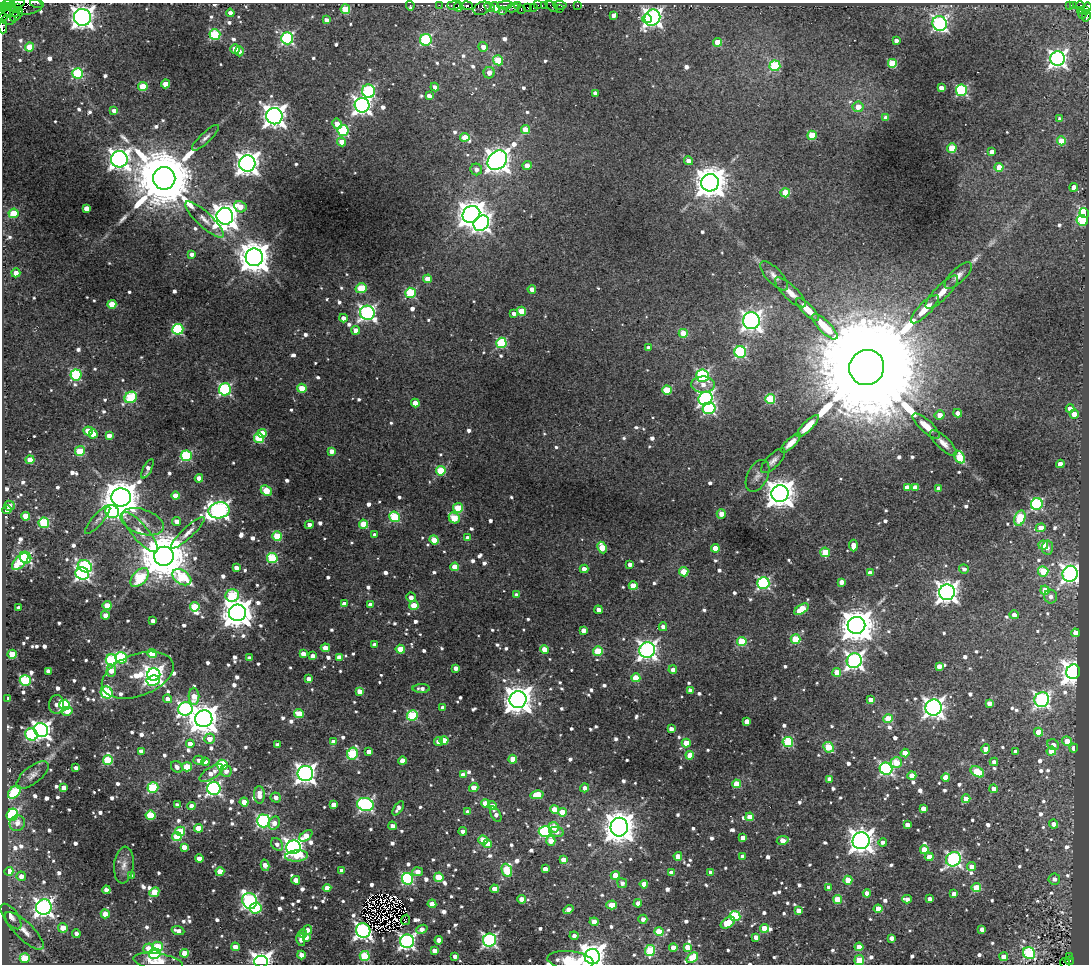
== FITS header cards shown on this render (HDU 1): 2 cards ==
NAXIS1  =                 1087
NAXIS2  =                  962

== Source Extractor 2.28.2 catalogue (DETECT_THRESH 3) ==
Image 1087 x 962 px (HDU 1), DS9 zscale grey, 1 PNG px = 1 image px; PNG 1091 x 966 px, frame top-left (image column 1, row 962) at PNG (2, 3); each listed source drawn as its Kron ellipse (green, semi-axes under 4 px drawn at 4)
Background 0.39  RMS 0.04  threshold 0.119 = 3 sigma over >= 5 px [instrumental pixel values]
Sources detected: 1065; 7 with non-positive FLUX_AUTO (blend fragments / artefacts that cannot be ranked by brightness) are neither listed nor drawn; of the other 1058, the 500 brightest by FLUX_AUTO listed and drawn (558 fainter detections omitted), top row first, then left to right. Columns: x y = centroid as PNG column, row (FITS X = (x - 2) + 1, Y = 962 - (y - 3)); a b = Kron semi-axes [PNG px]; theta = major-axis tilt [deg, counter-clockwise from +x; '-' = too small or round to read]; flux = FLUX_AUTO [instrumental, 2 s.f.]
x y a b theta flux
37 3 7 3 -15 160
8 4 7 2 8 1000
17 4 8 3 15 650
439 5 2 2 - 15
505 5 7 3 3 420
518 5 4 3 - 390
538 5 3 2 - 22
560 5 7 3 -5 150
578 5 3 3 - 20
1069 5 3 3 - 56
1073 5 3 3 - 270
25 6 17 9 -2 1900
410 6 5 3 - 17
454 6 7 3 -2 790
458 6 5 3 - 1000
468 6 5 3 - 530
545 6 4 3 - 220
552 6 7 2 -39 36
1080 6 4 3 - 100
3 7 4 3 - 230
9 7 7 2 -4 290
18 7 3 3 - 270
490 7 5 4 - 710
496 7 5 3 - 790
527 7 3 2 - 81
533 7 4 2 - 50
1087 7 4 3 - 520
482 8 9 6 25 240
513 8 7 4 8 500
345 9 5 5 - 120
521 9 3 2 - 20
559 9 2 2 - 140
11 11 9 5 -20 1300
502 11 3 3 - 210
1080 11 3 3 - 130
1085 11 4 3 - 240
230 13 4 4 - 16
1082 14 4 3 - 67
17 15 8 4 44 480
614 15 4 4 - 18
4 16 8 4 44 740
1086 16 5 3 - 480
82 17 8 8 - 2700
652 18 8 7 - 1300
647 19 5 4 - 94
9 20 8 4 1 400
326 20 4 4 - 17
940 23 7 7 - 750
3 27 7 4 -90 78
215 35 5 5 - 240
287 38 6 6 - 430
426 40 6 6 - 280
896 41 4 4 - 15
717 42 4 4 - 65
29 47 4 4 - 78
483 47 5 4 - 27
235 49 5 4 - 62
239 51 5 4 - 14
1057 59 7 7 - 1300
498 60 5 5 - 110
892 64 5 5 - 140
775 66 5 5 - 200
77 73 5 5 - 250
489 73 6 5 - 23
166 84 4 4 - 57
143 87 4 4 - 100
435 87 4 4 - 17
941 88 4 4 - 25
962 90 5 5 - 320
368 91 7 6 - 290
595 93 4 4 - 19
429 96 4 4 - 18
362 105 7 7 - 1400
858 107 5 5 - 36
114 110 4 4 - 18
274 116 8 8 - 2500
886 118 4 4 - 26
1060 119 4 4 - 14
337 124 5 4 - 29
343 130 5 5 - 240
525 130 4 4 - 76
812 135 4 4 - 130
465 137 5 4 - 62
205 138 18 5 43 14
1061 141 4 4 - 66
342 142 4 4 - 38
952 148 5 4 - 120
992 152 4 4 - 24
119 159 8 8 - 2000
497 160 11 8 44 2800
688 161 4 4 - 21
247 164 8 8 - 2700
527 166 4 4 - 28
999 167 4 4 - 47
476 169 6 5 - 15
164 178 11 11 - 36000
710 183 9 8 - 5400
1074 187 4 4 - 27
785 193 4 4 - 100
240 207 6 5 - 46
86 208 4 4 - 36
13 213 5 4 - 120
1084 213 5 4 - 480
471 214 9 8 - 3100
225 216 8 8 - 3600
204 220 25 7 -43 32
1082 220 6 5 - 150
481 223 8 7 - 990
192 254 4 4 - 15
254 257 9 8 - 5500
16 273 4 4 - 25
774 276 19 7 -47 20
958 276 18 7 45 19
428 279 4 4 - 47
361 288 5 5 - 110
532 289 4 4 - 19
790 292 20 7 -44 24
942 292 22 7 46 32
410 293 5 5 - 210
112 304 4 4 - 80
925 309 19 6 45 46
808 310 15 5 -45 34
521 311 4 4 - 80
367 313 7 7 - 910
514 314 4 4 - 13
343 318 4 4 - 23
751 321 8 8 - 1400
825 327 17 6 -45 76
178 329 5 5 - 290
356 330 4 4 - 27
683 333 4 4 - 60
501 343 5 5 - 220
649 348 4 4 - 15
740 352 6 6 - 320
867 367 18 17 - 170000
76 375 5 5 - 280
702 376 6 6 - 420
703 385 12 8 -3 25
302 388 4 4 - 59
225 389 6 6 - 410
667 390 4 4 - 130
131 397 6 5 - 240
705 398 7 6 - 840
770 399 5 5 - 200
415 403 4 4 - 41
709 408 6 5 - 380
1070 409 4 4 - 32
958 413 4 4 - 19
1074 414 4 4 - 52
940 415 5 4 - 29
808 426 15 5 45 39
926 426 17 6 -42 35
88 431 5 4 - 76
262 433 4 4 - 65
93 434 4 4 - 42
109 436 4 4 - 25
259 438 5 5 - 170
791 443 13 4 44 21
943 443 17 6 -43 22
80 451 5 5 - 98
331 451 4 4 - 21
186 456 5 5 - 250
959 457 7 5 -56 75
30 460 4 4 - 39
773 461 16 6 46 13
1060 464 4 4 - 37
147 469 11 4 63 19
441 471 5 5 - 140
757 476 17 10 63 19
199 478 4 4 - 21
907 487 4 4 - 23
915 487 4 4 - 24
939 488 4 4 - 26
266 491 6 4 -43 120
780 494 8 8 - 4000
176 496 4 4 - 51
121 497 10 9 - 8200
1037 504 6 5 - 350
9 506 5 5 - 14
458 508 5 5 - 110
7 510 5 4 - 52
219 510 10 8 10 1300
112 512 7 6 - 400
721 514 5 4 - 26
26 516 4 4 - 72
395 517 5 5 - 230
454 518 6 5 - 120
1020 518 8 5 68 150
98 520 18 5 49 14
177 521 4 4 - 21
142 522 22 12 -19 43
44 523 5 5 - 230
363 524 4 4 - 110
309 525 4 4 - 14
1041 528 5 4 - 65
140 532 26 8 -49 37
188 533 22 5 43 21
375 535 4 4 - 15
277 536 5 4 - 120
468 538 4 4 - 23
434 540 5 4 - 51
1043 545 5 4 - 74
853 546 6 4 -89 27
602 547 6 4 -65 88
715 548 4 4 - 44
1047 548 7 5 85 14
825 552 5 4 - 97
164 556 10 9 - 18000
25 558 6 5 - 460
272 558 5 5 - 190
20 562 10 5 45 140
630 564 4 4 - 14
85 566 7 5 -26 400
455 567 4 4 - 47
236 568 4 4 - 17
584 569 4 4 - 22
964 569 5 4 - 14
1043 571 5 5 - 140
684 572 4 4 - 82
82 573 7 6 - 650
870 573 4 4 - 23
1070 574 8 7 - 1300
182 577 10 6 -34 180
140 578 11 6 47 180
841 582 4 4 - 26
763 583 6 6 - 480
633 586 4 4 - 71
1045 590 4 4 - 48
947 592 8 7 - 2100
232 595 6 6 - 190
517 595 4 4 - 16
411 597 5 4 - 18
1051 597 7 6 - 15
344 604 4 4 - 17
107 605 4 4 - 53
371 605 4 4 - 34
414 606 4 4 - 96
195 607 5 5 - 130
19 608 4 4 - 19
801 609 8 4 34 99
598 610 4 4 - 20
237 613 9 8 - 4900
105 615 4 4 - 20
1014 615 4 4 - 19
153 621 4 4 - 18
856 625 9 8 - 7300
663 627 4 4 - 16
583 630 4 4 - 24
1075 633 4 4 - 36
796 639 5 4 - 120
742 641 5 4 - 140
375 645 4 4 - 20
325 648 4 4 - 42
400 649 4 4 - 100
544 649 4 4 - 39
647 650 8 7 - 1400
598 651 5 4 - 120
152 653 5 4 - 95
12 654 4 4 - 91
303 654 4 4 - 20
313 656 4 4 - 16
339 657 4 4 - 25
121 658 6 5 - 260
249 658 4 4 - 15
111 660 5 5 - 240
854 661 7 7 - 1200
939 666 4 4 - 32
456 668 4 4 - 20
673 670 4 4 - 18
49 671 4 4 - 28
111 671 6 5 - 45
837 672 4 4 - 43
1073 672 7 7 - 2500
138 675 37 21 21 150
154 675 6 6 - 1400
636 678 4 4 - 89
309 679 4 4 - 19
25 680 5 5 - 260
153 680 6 5 - 140
421 688 8 4 -1 14
690 690 4 3 - 13
359 691 4 4 - 32
107 692 6 5 - 270
194 696 8 5 -87 46
7 699 4 3 - 28
167 699 4 4 - 18
518 700 8 8 - 4100
871 700 4 4 - 25
1042 700 7 7 - 780
989 703 4 4 - 22
56 704 9 7 86 18
65 705 5 5 - 320
443 708 4 4 - 20
933 708 8 8 - 1600
185 709 7 6 - 740
67 711 5 4 - 35
299 714 5 4 - 84
412 715 5 5 - 220
204 719 8 8 - 4500
888 719 4 4 - 100
747 721 4 4 - 39
671 729 4 4 - 17
41 730 7 6 - 1400
1039 732 4 4 - 67
31 734 6 6 - 290
210 739 5 5 - 33
444 740 4 4 - 60
1067 741 5 4 - 41
334 742 4 4 - 34
438 742 4 4 - 16
788 742 5 5 - 210
686 743 4 4 - 75
190 744 4 4 - 32
278 745 4 4 - 15
1053 745 6 5 - 20
828 747 6 5 - 120
1074 748 4 3 - 30
986 749 4 4 - 41
141 751 4 4 - 19
1051 751 5 4 - 68
369 752 4 4 - 28
1016 752 4 4 - 18
905 753 4 4 - 56
352 754 6 5 - 220
690 755 4 4 - 51
513 759 4 4 - 56
108 760 5 5 - 170
199 760 5 4 - 15
402 761 4 4 - 32
205 762 4 4 - 22
994 762 4 4 - 17
896 763 6 5 - 62
222 765 5 5 - 240
177 767 6 5 - 17
187 767 5 4 - 100
76 768 4 4 - 15
886 769 6 6 - 550
226 771 6 5 - 17
977 772 7 5 -30 130
211 773 13 6 33 31
305 774 7 7 - 1700
32 775 19 8 39 21
463 775 4 4 - 26
912 776 4 4 - 48
946 777 4 4 - 52
829 779 4 4 - 21
736 784 4 4 - 79
153 787 5 5 - 210
474 787 5 4 - 37
64 788 4 4 - 20
214 788 6 6 - 720
584 788 4 4 - 16
993 789 4 4 - 19
14 792 8 5 44 200
259 795 8 5 -89 36
537 795 6 4 13 94
276 797 5 5 - 17
966 799 4 4 - 43
244 802 4 4 - 38
485 803 4 4 - 43
177 805 4 4 - 14
333 805 4 4 - 22
365 805 8 6 -16 690
191 806 4 4 - 26
492 806 4 4 - 27
398 808 8 4 56 15
554 809 4 4 - 56
923 809 4 4 - 30
468 812 4 4 - 15
562 812 4 4 - 61
496 814 8 4 -61 17
12 815 6 5 - 420
150 815 5 5 - 150
750 817 4 4 - 47
263 821 6 6 - 510
17 823 8 7 - 20
274 823 7 5 59 23
1053 824 4 4 - 26
907 825 4 4 - 20
392 826 4 4 - 15
554 827 5 5 - 37
619 827 9 8 - 5300
198 828 4 4 - 54
180 831 5 4 - 130
463 831 4 4 - 14
545 832 6 5 - 360
557 832 8 5 -9 17
306 836 7 4 38 46
177 837 5 4 - 100
743 838 4 4 - 27
483 840 4 4 - 72
783 840 6 4 10 41
551 841 5 4 - 35
861 841 8 8 - 2700
883 842 4 4 - 14
277 844 7 5 -53 15
488 844 4 4 - 35
184 847 4 4 - 28
293 847 7 7 - 1600
924 850 4 4 - 74
296 856 11 5 4 47
678 856 4 4 - 36
743 856 4 4 - 22
929 857 4 4 - 35
199 859 4 4 - 32
953 859 8 7 - 690
563 860 4 4 - 32
124 865 18 9 83 24
265 865 6 4 -76 27
972 867 4 4 - 27
545 869 4 4 - 24
507 870 7 5 -66 110
9 871 4 4 - 110
220 871 4 4 - 62
342 871 4 4 - 31
418 872 5 4 - 27
671 873 4 4 - 15
711 873 4 4 - 26
615 875 4 4 - 63
21 876 5 4 - 23
132 876 4 4 - 20
439 877 5 4 - 120
408 879 6 5 - 360
1054 879 6 5 - 16
296 880 4 4 - 39
848 880 4 4 - 80
622 883 5 4 - 15
644 884 4 4 - 36
829 887 4 4 - 21
327 888 4 4 - 35
976 888 5 4 - 94
494 889 4 4 - 44
106 890 4 4 - 22
154 892 5 4 - 79
867 893 4 4 - 31
954 894 4 4 - 22
522 899 4 4 - 30
837 899 4 4 - 86
907 899 4 4 - 15
930 899 4 4 - 18
250 901 8 7 - 680
638 903 4 4 - 16
432 904 4 4 - 37
611 905 5 4 - 68
44 907 8 7 - 1400
256 908 6 5 - 220
878 909 4 4 - 52
568 910 5 4 - 31
798 911 4 4 - 28
105 914 4 4 - 45
735 916 5 5 - 230
11 917 15 7 -54 20
643 919 4 4 - 15
406 920 5 2 - 17
594 922 4 4 - 29
728 923 8 5 33 67
63 928 5 5 - 40
764 928 4 4 - 61
422 929 6 4 22 20
982 929 4 4 - 17
307 930 5 4 - 16
363 930 7 7 - 990
24 931 25 8 -44 33
178 931 6 4 -19 20
659 932 4 4 - 92
76 933 4 4 - 14
303 934 4 4 - 39
574 936 4 4 - 13
306 937 4 4 - 18
756 937 4 4 - 21
891 938 4 4 - 18
301 940 6 4 -80 19
439 940 4 4 - 21
489 940 6 6 - 650
407 941 7 7 - 880
157 947 5 5 - 140
235 947 4 4 - 38
687 947 4 4 - 40
859 947 4 4 - 38
149 948 5 5 - 38
673 948 4 4 - 33
435 951 4 4 - 33
650 951 5 5 - 180
185 953 4 4 - 56
1029 953 6 5 - 330
155 954 6 5 - 300
301 955 4 4 - 30
365 956 5 5 - 160
455 956 4 3 - 15
1070 956 3 2 - 30
592 957 8 7 - 2900
1004 957 4 4 - 34
25 958 5 5 - 150
692 958 6 4 40 110
570 960 23 9 -6 120
859 960 5 4 - 110
1069 961 5 4 - 140
158 962 25 8 -9 46
261 962 7 6 - 1700
1065 963 5 2 - 70
At the frame edge (FLAGS 8, measured only in part): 15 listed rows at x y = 37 3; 8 4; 17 4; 25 6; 3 7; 1087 7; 4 16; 1086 16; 82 17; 3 27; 592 957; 570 960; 859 960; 261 962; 1065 963
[558 fainter detections neither listed nor drawn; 7 non-positive-flux detections neither listed nor drawn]